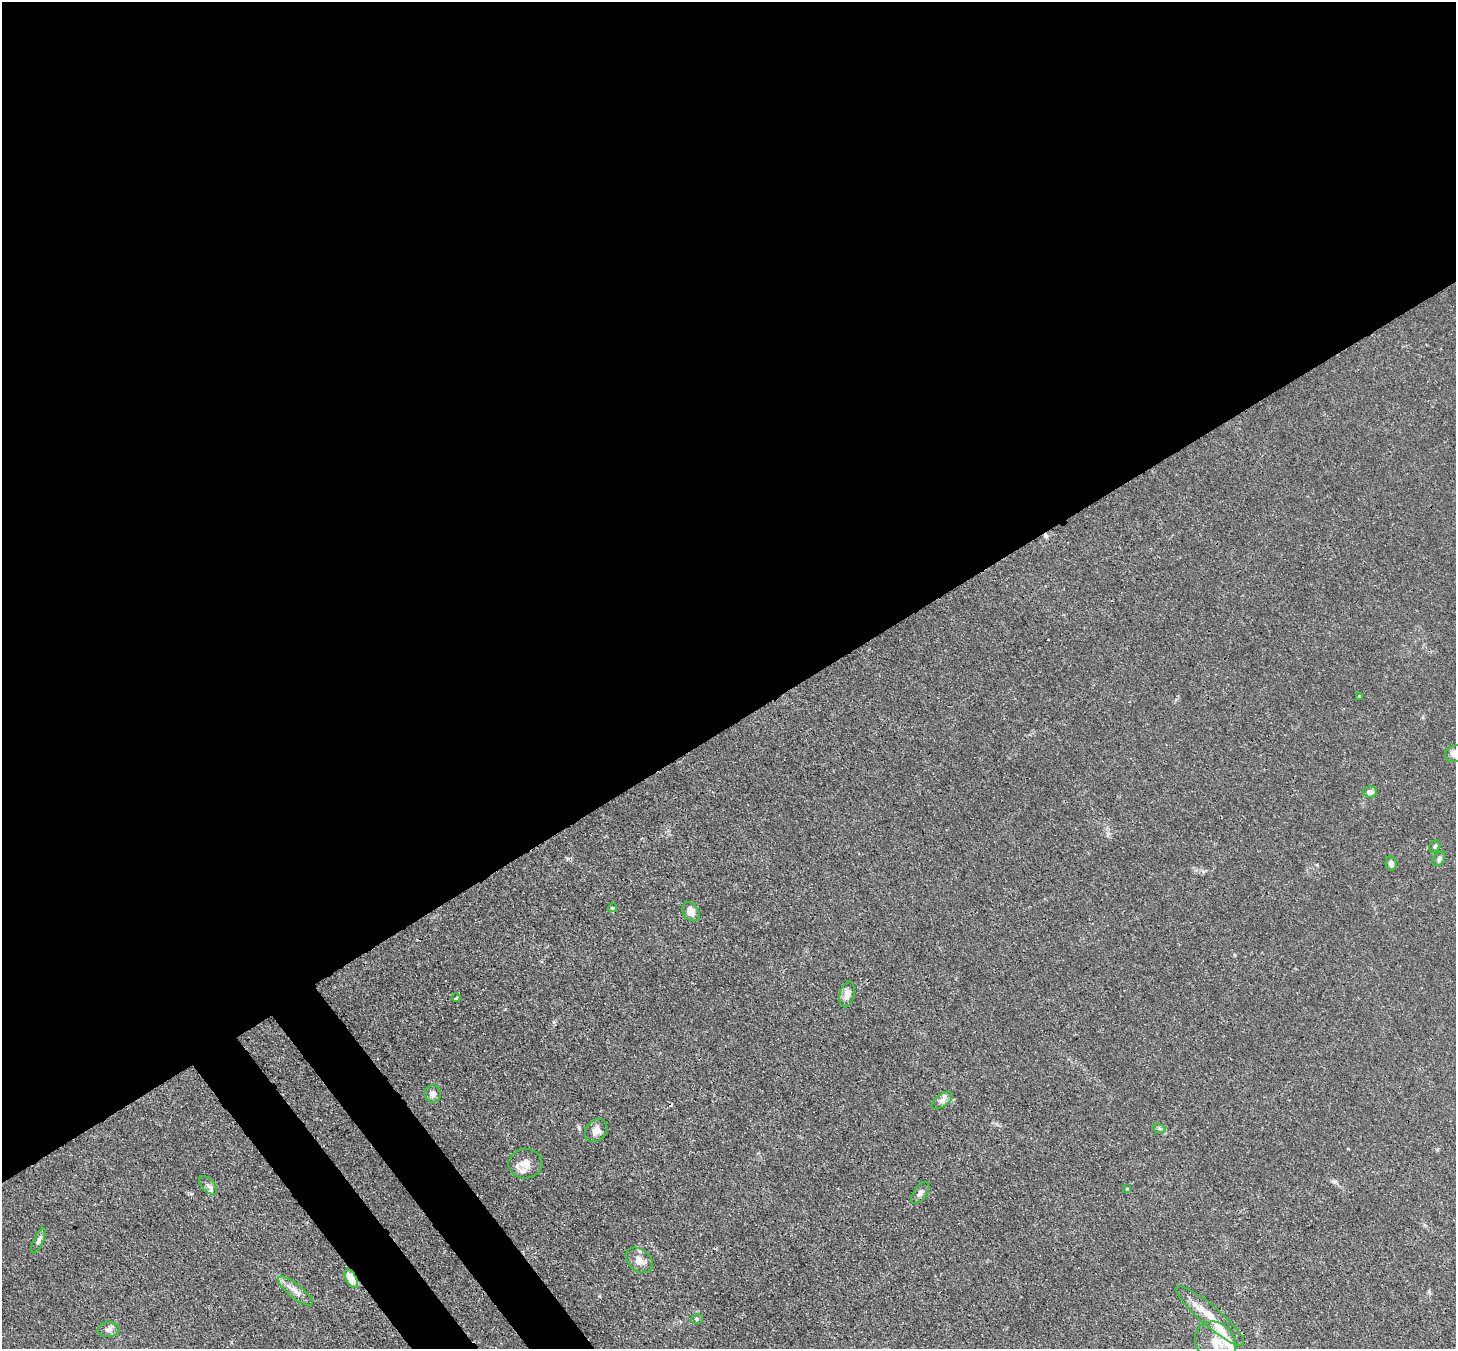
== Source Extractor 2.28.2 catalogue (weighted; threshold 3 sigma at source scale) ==
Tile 2 of 4 x 4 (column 2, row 1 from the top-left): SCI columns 1533-2986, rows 4252-5598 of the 5974 x 5946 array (HDU 1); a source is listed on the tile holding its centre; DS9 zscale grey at full resolution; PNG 1458 x 1351 px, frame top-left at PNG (2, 2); each listed source drawn as its Kron ellipse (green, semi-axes under 4 px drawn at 4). Shown black and unused: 56% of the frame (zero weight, under 3 of 4 exposures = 7% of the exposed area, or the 3 px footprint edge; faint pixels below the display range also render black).
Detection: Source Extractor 2.28.2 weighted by HDU 2 'WHT'; one run over the whole footprint, this tile lists its part. Background 0.025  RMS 0.0027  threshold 0.0123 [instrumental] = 3 sigma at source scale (4.5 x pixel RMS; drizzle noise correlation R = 1.50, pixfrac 1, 0.05/0.05 arcsec/px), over >= 5 px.
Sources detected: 31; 2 cosmic-ray / hot-pixel residue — neither listed nor drawn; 3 inside a brighter listed object's ellipse — not listed separately; the other 26 listed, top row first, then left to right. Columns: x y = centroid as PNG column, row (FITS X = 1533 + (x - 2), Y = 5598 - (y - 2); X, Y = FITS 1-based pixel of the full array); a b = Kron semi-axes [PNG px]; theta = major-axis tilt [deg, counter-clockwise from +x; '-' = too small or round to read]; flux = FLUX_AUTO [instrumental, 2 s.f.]
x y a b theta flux
1359 696 3 3 - 0.26
1455 753 10 8 16 2.2
1370 792 7 5 -6 1.1
1435 846 6 5 - 0.5
1439 859 8 5 57 0.73
1391 864 7 5 -80 1.1
613 908 4 3 - 0.46
691 912 10 7 -54 2.3
847 994 13 7 77 2.2
456 998 4 3 - 0.44
433 1094 8 8 - 1.4
942 1100 12 6 36 1.1
1159 1128 7 4 -19 0.52
596 1131 13 10 48 2
525 1164 17 15 2 3.4
208 1185 11 6 -46 1.1
1127 1189 4 3 - 0.42
920 1193 13 6 55 1.1
39 1240 13 5 68 0.87
639 1260 15 10 -39 2.6
351 1279 10 5 -62 5.5
295 1291 21 7 -39 2.4
1210 1316 44 10 -41 6
697 1319 6 5 - 0.52
108 1330 11 7 5 1.2
1215 1343 22 19 -50 6.6
Overlapping masked pixels (flux is a lower limit): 1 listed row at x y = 351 1279
Isophote crosses this tile's border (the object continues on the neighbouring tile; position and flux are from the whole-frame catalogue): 2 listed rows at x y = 1455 753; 1215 1343